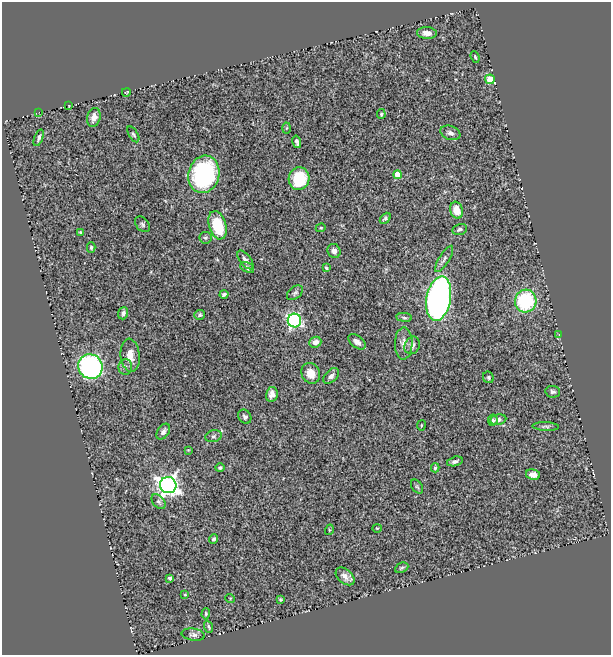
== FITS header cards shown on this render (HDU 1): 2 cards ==
NAXIS1  =                  609
NAXIS2  =                  653

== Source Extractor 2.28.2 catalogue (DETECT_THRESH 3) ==
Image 609 x 653 px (HDU 1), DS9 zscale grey, 1 PNG px = 1 image px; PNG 613 x 657 px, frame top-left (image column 1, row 653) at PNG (2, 2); each listed source drawn as its Kron ellipse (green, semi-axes under 4 px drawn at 4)
Background 0.577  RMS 0.046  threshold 0.137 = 3 sigma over >= 5 px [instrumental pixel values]
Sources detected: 78; all 78 listed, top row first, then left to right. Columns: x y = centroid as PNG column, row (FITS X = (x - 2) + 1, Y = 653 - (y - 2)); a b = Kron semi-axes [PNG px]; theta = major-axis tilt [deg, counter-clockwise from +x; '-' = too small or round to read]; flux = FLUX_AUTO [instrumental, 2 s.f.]
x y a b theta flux
427 33 10 6 -3 21
475 57 6 4 -69 4.7
490 79 5 4 - 98
126 92 4 2 - 2.1
69 106 3 2 - 2.1
39 112 2 2 - 4.9
381 114 5 4 - 4
94 117 9 6 74 19
286 128 5 3 - 3.4
450 133 10 7 -20 12
133 134 9 4 -59 6.2
39 138 9 4 69 7.6
297 142 6 3 -76 8.1
204 174 19 15 75 400
398 175 4 4 - 52
299 179 11 10 - 140
456 210 8 6 -72 44
385 218 6 4 47 5.9
142 224 9 6 -49 7.5
217 225 14 8 -73 130
321 228 5 4 - 3.4
460 229 7 5 13 8
81 232 4 3 - 3.8
205 238 6 6 - 5.6
91 247 5 4 - 4.1
334 251 7 6 - 15
444 259 15 5 59 12
245 260 11 5 -53 14
247 268 7 4 -28 8.4
326 268 4 3 - 3.8
295 293 9 6 39 7.7
224 294 4 3 - 7.6
439 299 22 12 79 1100
526 301 11 10 - 250
123 313 6 5 - 9.6
200 315 5 5 - 6.2
404 317 8 3 -6 5.2
294 320 7 6 - 640
559 334 4 3 - 4
315 342 6 5 - 19
357 342 10 6 -37 15
404 344 16 9 88 24
412 345 9 7 66 13
130 355 17 9 -83 34
90 367 12 12 - 700
125 367 8 7 - 9.6
311 373 11 9 -64 35
331 376 9 6 46 11
488 377 6 5 - 5.4
553 392 7 6 - 8.3
272 394 7 5 78 16
245 417 7 6 - 9
493 420 6 4 82 5.1
498 420 8 5 9 12
421 425 5 2 - 2.5
546 426 13 4 -3 7.1
163 432 9 5 56 11
214 436 8 6 17 8.2
188 450 3 3 - 2.2
455 461 8 4 14 8.9
220 468 5 4 - 6
435 468 4 3 - 5.2
533 475 7 5 -10 19
168 485 8 8 - 1700
417 487 8 5 -54 5.5
159 502 8 5 -50 8
377 528 5 4 - 3.1
329 530 5 3 - 2.9
214 539 4 4 - 7
402 568 7 4 24 5.4
345 576 11 7 -41 18
170 578 4 4 - 8
185 595 4 3 - 2.3
230 598 5 3 - 2.2
280 600 3 3 - 3.5
206 614 5 4 - 3.8
209 627 6 3 -68 4.1
193 635 12 6 -8 11